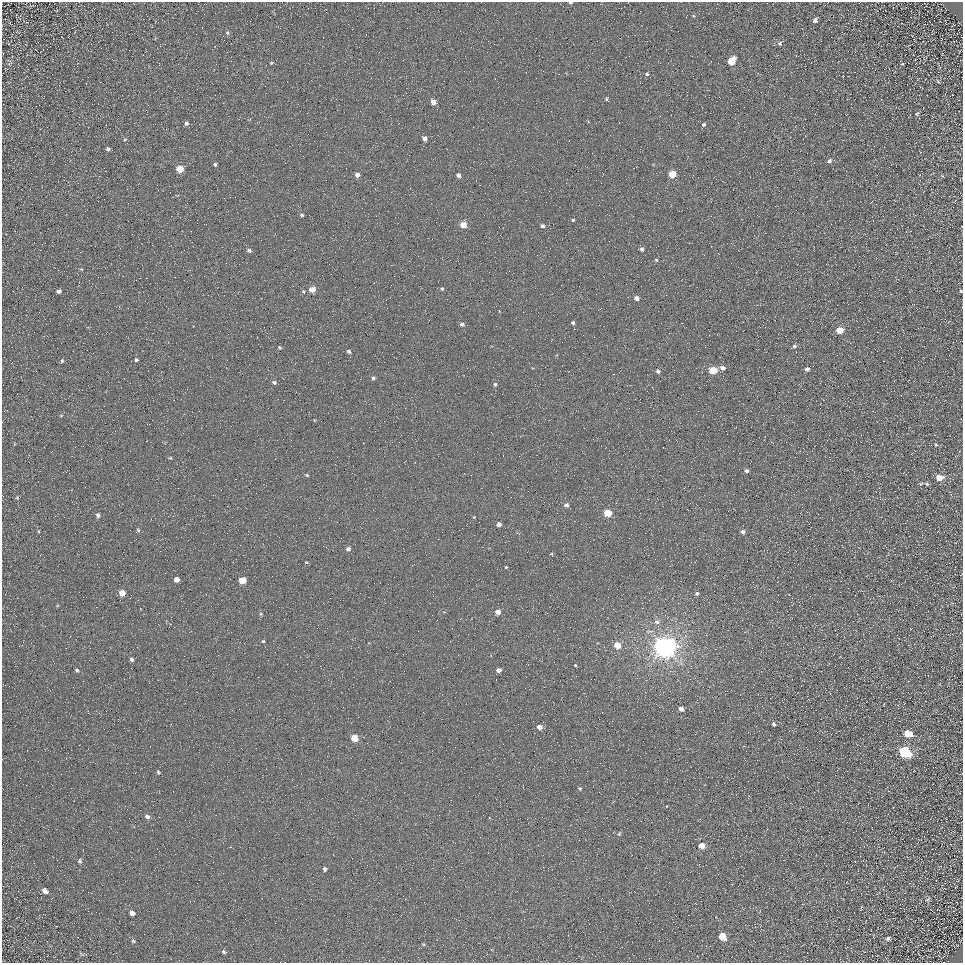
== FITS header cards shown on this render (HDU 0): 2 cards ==
NAXIS1  =                  961
NAXIS2  =                  961

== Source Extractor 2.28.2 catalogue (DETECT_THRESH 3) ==
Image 961 x 961 px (HDU 0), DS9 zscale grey, 1 PNG px = 1 image px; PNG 965 x 965 px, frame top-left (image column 1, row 961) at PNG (2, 2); no overlay
Background 4.21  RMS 8.6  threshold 25.8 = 3 sigma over >= 5 px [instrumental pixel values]
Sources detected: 111; all 111 listed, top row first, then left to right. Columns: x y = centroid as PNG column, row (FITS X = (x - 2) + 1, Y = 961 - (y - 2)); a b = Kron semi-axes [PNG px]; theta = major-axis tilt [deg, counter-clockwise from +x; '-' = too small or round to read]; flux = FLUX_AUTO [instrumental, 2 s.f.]
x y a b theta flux
570 3 4 2 - 1000
815 20 5 4 - 1700
227 33 7 5 -23 1000
912 36 3 2 - 550
780 43 7 6 - 1300
731 61 6 5 - 15000
10 63 9 5 62 1200
271 63 4 4 - 620
902 64 3 2 - 460
647 74 4 4 - 960
938 81 5 4 - 690
606 99 5 4 - 760
433 102 4 4 - 4900
166 114 2 2 - 350
917 114 8 5 27 1000
186 123 5 5 - 1600
704 124 5 5 - 1000
425 138 5 4 - 2900
125 139 5 3 - 560
108 149 5 4 - 1500
829 161 6 5 - 1500
215 164 4 4 - 1000
180 169 5 5 - 12000
672 174 5 5 - 16000
357 175 4 4 - 4300
458 175 4 4 - 2700
302 215 5 4 - 1000
573 220 4 4 - 730
463 225 5 4 - 11000
542 226 5 4 - 1800
642 249 5 5 - 1600
249 250 6 4 -23 1700
656 260 5 4 - 760
81 269 5 3 - 530
312 289 5 4 - 7500
442 289 5 5 - 940
59 291 5 4 - 1900
961 291 3 3 - 710
303 292 5 4 - 820
637 298 4 4 - 3300
573 322 4 4 - 1300
462 324 5 4 - 1700
840 330 5 4 - 12000
794 346 6 5 - 1500
279 347 4 4 - 910
349 351 5 4 - 1400
136 360 4 4 - 1100
62 361 5 4 - 860
723 368 5 4 - 3400
807 369 5 4 - 2200
713 370 5 4 - 22000
658 371 5 5 - 1700
373 378 5 4 - 1500
274 382 5 4 - 1600
495 384 5 4 - 1200
284 400 2 2 - 260
61 415 5 3 - 570
936 445 4 4 - 650
170 458 4 4 - 590
746 471 4 4 - 1600
307 475 5 4 - 910
939 477 6 5 - 8000
927 484 6 5 - 960
17 497 5 4 - 680
566 505 4 4 - 2100
608 513 5 4 - 19000
98 515 6 5 - 1800
474 517 3 3 - 420
499 524 4 4 - 2800
138 530 5 5 - 980
38 531 6 3 -89 550
743 531 5 4 - 1800
348 549 4 4 - 2300
551 554 4 4 - 520
306 562 4 3 - 740
506 567 3 3 - 550
177 579 4 4 - 4900
242 580 5 4 - 14000
122 593 5 5 - 7200
697 593 5 4 - 1400
498 612 4 4 - 5200
261 614 5 5 - 800
657 622 8 7 - 2300
263 641 4 4 - 740
617 645 5 4 - 11000
665 647 7 7 - 810000
132 659 5 4 - 1200
575 665 3 3 - 580
77 670 5 4 - 1000
499 670 4 4 - 3600
681 709 4 4 - 3600
774 724 5 4 - 1300
539 727 4 4 - 4800
908 734 7 6 - 8800
354 738 5 5 - 13000
905 752 7 6 - 73000
158 772 5 4 - 900
580 789 4 4 - 910
147 816 6 5 - 2200
619 834 4 4 - 770
702 846 5 4 - 7200
80 861 6 5 - 1100
325 869 4 4 - 1900
45 891 7 5 -45 2600
928 900 8 5 57 990
132 913 5 4 - 2800
722 936 6 5 - 12000
888 938 6 5 - 1400
133 941 5 5 - 910
423 944 5 4 - 660
224 952 6 5 - 1200
At the frame edge (FLAGS 8, measured only in part): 2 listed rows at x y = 570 3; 961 291